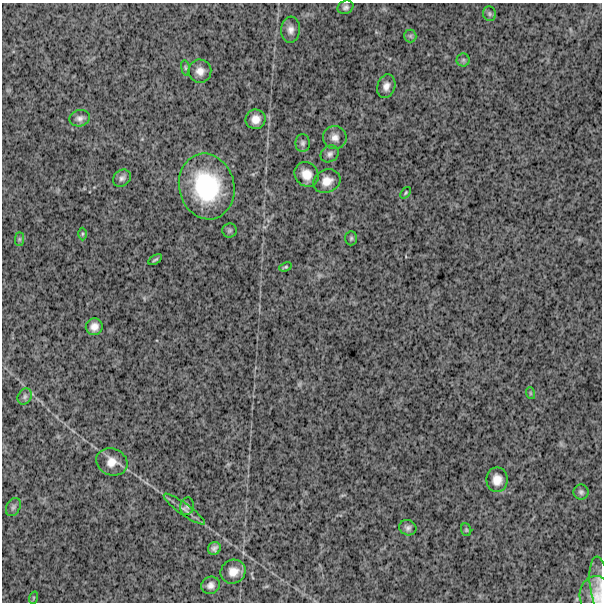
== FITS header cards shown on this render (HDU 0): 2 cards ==
NAXIS1  =                  600
NAXIS2  =                  600

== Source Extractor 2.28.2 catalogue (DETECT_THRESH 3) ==
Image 600 x 600 px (HDU 0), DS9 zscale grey, 1 PNG px = 1 image px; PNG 604 x 604 px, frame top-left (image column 1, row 600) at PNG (2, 3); each listed source drawn as its Kron ellipse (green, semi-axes under 4 px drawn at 4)
Background 1730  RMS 250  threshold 742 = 3 sigma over >= 5 px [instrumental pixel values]
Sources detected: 41; all 41 listed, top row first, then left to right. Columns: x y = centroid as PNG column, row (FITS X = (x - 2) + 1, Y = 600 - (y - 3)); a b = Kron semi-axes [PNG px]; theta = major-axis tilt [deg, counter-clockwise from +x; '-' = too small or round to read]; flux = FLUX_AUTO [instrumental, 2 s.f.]
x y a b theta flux
346 7 8 6 25 5.1e+04
489 14 7 6 - 4.0e+04
291 30 13 9 85 1.0e+05
410 36 6 6 - 3.8e+04
463 60 6 6 - 3.4e+04
185 68 8 4 -81 2.5e+04
200 71 11 11 - 1.3e+05
386 86 12 9 72 1.0e+05
80 118 10 8 12 7.0e+04
256 119 10 9 - 1.4e+05
335 137 12 11 - 1.1e+05
303 143 9 7 89 5.0e+04
330 154 9 8 - 6.3e+04
306 174 13 11 -51 2.0e+05
122 178 9 8 - 6.3e+04
327 181 14 11 26 1.8e+05
207 186 33 27 -76 1.5e+06
406 193 6 4 52 2.2e+04
230 230 7 7 - 3.6e+04
82 234 6 4 89 2.5e+04
351 238 7 5 88 3.2e+04
19 239 7 4 90 3.2e+04
155 260 8 3 32 2.8e+04
285 267 6 3 22 2.2e+04
94 327 8 8 - 1.1e+05
530 393 6 3 -72 1.8e+04
25 396 8 6 60 5.1e+04
112 462 16 13 -19 2.0e+05
497 480 12 10 -90 1.7e+05
581 492 7 7 - 4.5e+04
187 506 9 7 82 4.9e+04
13 507 10 6 62 4.9e+04
184 509 25 6 -36 1.1e+05
408 528 9 7 -21 5.7e+04
466 530 6 5 - 2.4e+04
214 548 7 6 - 6.0e+04
233 572 13 11 31 1.8e+05
211 585 9 8 - 8.3e+04
600 585 28 9 -84 1.8e+05
597 597 20 17 -77 2.2e+05
33 598 6 4 72 2.0e+04
At the frame edge (FLAGS 8, measured only in part): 2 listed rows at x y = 600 585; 597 597